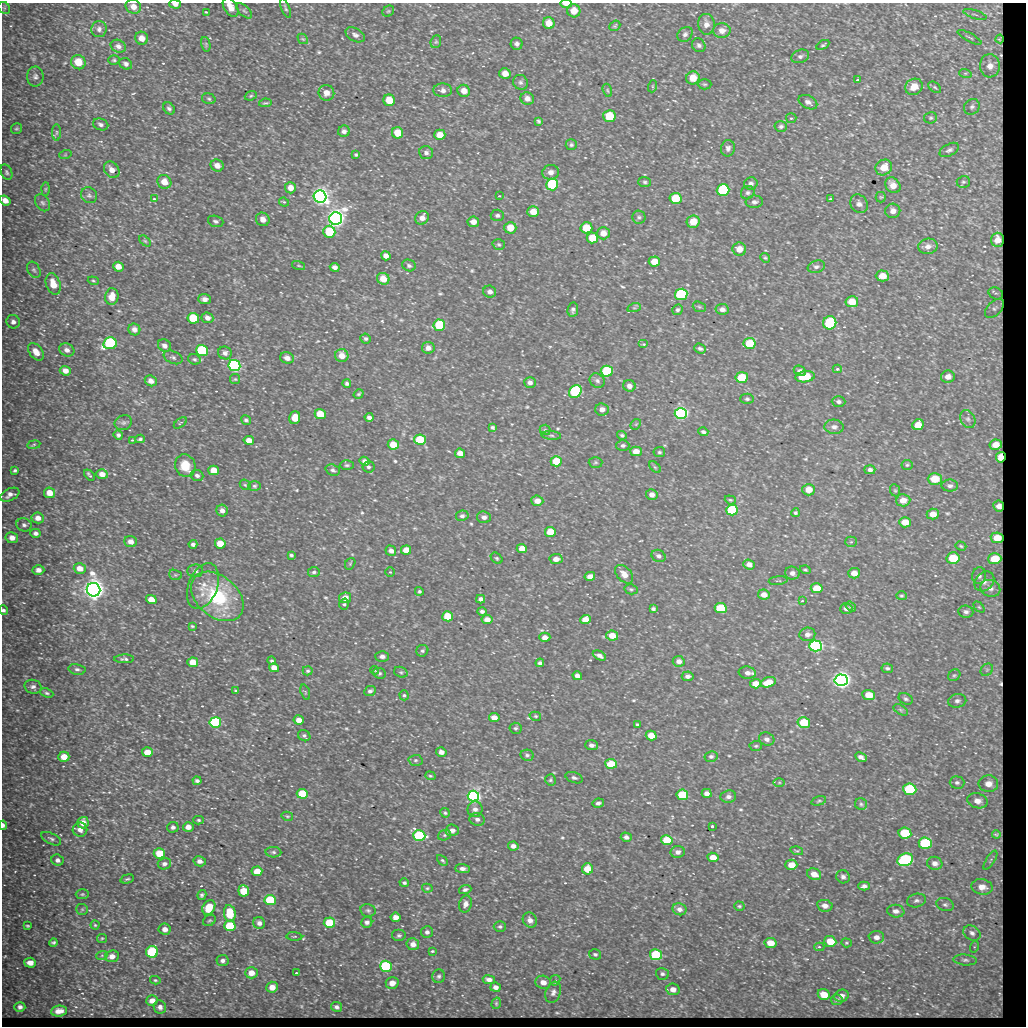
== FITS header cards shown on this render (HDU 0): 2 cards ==
NAXIS1  =                 1024
NAXIS2  =                 1024

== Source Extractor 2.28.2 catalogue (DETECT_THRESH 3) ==
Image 1024 x 1024 px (HDU 0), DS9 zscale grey, 1 PNG px = 1 image px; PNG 1028 x 1028 px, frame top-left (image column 1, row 1024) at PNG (2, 3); each listed source drawn as its Kron ellipse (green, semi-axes under 4 px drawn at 4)
Background 666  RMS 9.8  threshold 29.3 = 3 sigma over >= 5 px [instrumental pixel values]
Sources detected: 638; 1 with non-positive FLUX_AUTO (blend fragments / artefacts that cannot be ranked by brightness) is neither listed nor drawn; of the other 637, the 500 brightest by FLUX_AUTO listed and drawn (137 fainter detections omitted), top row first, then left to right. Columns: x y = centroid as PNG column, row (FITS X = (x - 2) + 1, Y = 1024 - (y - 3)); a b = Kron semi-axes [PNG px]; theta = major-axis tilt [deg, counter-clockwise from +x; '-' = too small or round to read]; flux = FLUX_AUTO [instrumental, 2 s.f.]
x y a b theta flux
175 4 6 4 -2 3.0e+03
566 4 6 3 -1 5.3e+03
133 7 8 7 - 4.6e+03
231 7 10 6 -57 5.6e+03
4 8 6 5 - 1.1e+03
285 8 11 4 -68 1.1e+03
244 11 10 5 -44 1.3e+03
388 11 6 5 - 1.1e+03
574 11 6 6 - 7.2e+03
206 12 4 2 - 8.7e+02
975 14 12 2 -17 9.1e+02
549 23 6 5 - 6.1e+03
706 24 10 8 -84 4.3e+03
615 26 6 4 40 9.8e+02
99 29 8 7 - 2.5e+03
722 31 9 7 -1 4.4e+03
685 34 8 6 42 2.2e+03
355 35 10 6 -28 2.6e+03
970 37 13 3 -27 1.1e+03
142 38 6 6 - 4.8e+03
303 39 6 4 -42 9.3e+02
1000 39 4 3 - 9.1e+02
436 42 6 5 - 1.1e+03
206 44 7 4 -76 1.1e+03
517 44 6 6 - 1.9e+03
699 45 7 6 - 1.9e+03
823 45 7 4 29 9.7e+02
118 46 8 6 -25 2.7e+03
800 56 9 6 20 2.0e+03
114 60 5 4 - 1.1e+03
78 62 7 7 - 1.2e+04
126 64 6 5 - 2.1e+03
990 66 11 10 - 5.9e+03
505 73 5 5 - 5.3e+03
965 73 6 4 -17 1.0e+03
35 77 10 8 90 2.6e+03
693 78 7 6 - 9.1e+03
857 80 3 3 - 1.5e+03
521 82 8 7 - 1.8e+03
705 84 7 5 -1 1.1e+03
653 86 6 4 71 9.1e+02
914 87 9 8 - 7.9e+03
935 87 7 4 -39 1.1e+03
443 90 9 7 -3 2.8e+03
607 90 7 4 -72 9.1e+02
464 91 6 6 - 5.2e+03
326 93 8 8 - 4.5e+03
251 96 6 4 22 9.3e+02
527 98 7 6 - 3.5e+03
209 99 7 5 -16 1.2e+03
389 100 6 5 - 1.1e+04
808 102 10 6 -27 2.9e+03
265 103 6 4 9 9.9e+02
972 107 8 7 - 2.0e+03
169 108 7 5 -49 1.7e+03
609 116 6 6 - 2.1e+04
791 118 5 5 - 1.0e+03
931 118 6 5 - 1.2e+03
538 121 4 3 - 1.1e+03
101 124 8 5 -18 1.9e+03
781 126 6 5 - 1.4e+03
16 129 5 5 - 1.1e+03
344 131 6 5 - 2.0e+03
57 132 8 4 90 1.1e+03
397 133 6 5 - 1.3e+04
440 135 6 5 - 7.1e+03
571 145 5 5 - 1.3e+03
728 148 8 7 - 2.3e+03
949 150 10 6 28 2.1e+03
426 153 7 6 - 2.0e+03
65 155 6 4 18 8.3e+02
356 155 4 3 - 9.0e+02
217 165 7 6 - 4.5e+03
884 167 8 7 - 9.1e+03
112 170 9 7 -53 4.4e+03
6 172 8 5 -65 1.5e+03
551 172 8 7 - 3.6e+03
164 182 7 6 - 7.7e+03
645 182 6 5 - 1.3e+03
963 182 6 6 - 1.4e+03
751 183 7 6 - 2.0e+03
552 184 6 6 - 4.9e+04
893 185 8 7 - 5.3e+03
290 188 5 5 - 4.6e+03
45 189 6 4 88 9.8e+02
723 190 6 6 - 7.2e+04
748 193 7 6 - 1.6e+03
89 195 8 7 - 2.1e+03
499 196 3 2 - 8.0e+02
320 197 6 6 - 6.5e+05
881 197 5 5 - 8.1e+02
675 198 6 5 - 1.9e+04
154 199 3 3 - 1.3e+03
830 199 3 2 - 1.1e+03
5 200 6 4 -39 4.3e+03
284 202 5 4 - 9.6e+02
754 202 8 6 1 2.2e+03
43 203 9 6 -55 2.2e+03
859 204 10 8 -54 3.1e+03
893 211 7 7 - 3.5e+03
533 212 6 5 - 7.6e+03
497 215 7 5 0 1.6e+03
639 217 6 6 - 1.6e+03
422 218 7 6 - 4.2e+03
263 219 7 6 - 4.4e+03
336 219 6 6 - 7.3e+05
216 221 8 5 -18 1.6e+03
473 222 6 5 - 4.8e+03
693 222 6 6 - 1.0e+04
510 228 6 6 - 8.5e+03
586 228 6 5 - 1.5e+04
329 232 6 6 - 2.5e+04
603 233 6 6 - 6.0e+03
592 238 5 5 - 1.4e+04
997 240 7 6 - 5.6e+03
145 241 7 4 -44 9.5e+02
499 244 6 5 - 1.1e+03
928 246 9 7 12 3.8e+03
739 249 7 6 - 6.0e+03
386 256 5 4 - 3.4e+03
765 258 5 4 - 8.9e+02
654 261 5 5 - 7.9e+03
409 265 7 5 -19 1.7e+03
299 266 7 3 -19 8.2e+02
118 267 5 5 - 5.4e+03
335 267 5 4 - 2.7e+03
816 267 9 6 15 1.9e+03
34 270 9 6 -60 1.6e+03
882 276 6 5 - 6.9e+03
383 279 6 6 - 8.9e+03
93 281 6 4 -20 8.7e+02
53 284 11 7 -71 1.0e+04
490 292 6 6 - 2.7e+03
996 293 7 5 -23 1.6e+03
681 294 6 5 - 8.6e+04
112 297 8 6 82 6.4e+03
205 299 6 5 - 3.1e+03
852 302 6 5 - 9.8e+03
699 307 7 5 -21 1.1e+03
634 308 7 4 17 1.1e+03
994 308 12 6 46 1.1e+03
722 309 7 5 -8 2.8e+03
573 310 7 5 82 1.9e+03
678 310 5 5 - 1.4e+03
193 318 6 5 - 2.4e+04
207 318 6 5 - 3.2e+03
13 322 7 6 - 2.5e+03
830 323 7 6 - 5.6e+04
439 325 6 5 - 3.9e+04
134 329 6 5 - 3.1e+03
366 339 5 5 - 1.3e+03
110 343 7 6 - 1.0e+05
749 343 6 5 - 1.8e+04
644 344 5 4 - 8.2e+02
164 346 7 6 - 2.7e+03
428 348 6 6 - 3.4e+03
700 348 6 4 -21 1.5e+03
67 350 8 6 -26 2.9e+03
202 351 6 5 - 6.7e+04
36 352 10 6 -52 6.6e+03
225 353 7 6 - 2.7e+03
342 356 7 6 - 7.2e+03
173 357 10 6 -24 1.8e+03
287 358 7 5 -17 4.0e+03
194 359 6 5 - 1.3e+03
234 365 6 5 - 2.4e+05
837 369 4 3 - 1.7e+03
65 371 5 4 - 4.3e+03
607 371 6 5 - 4.1e+04
800 371 6 5 - 2.0e+03
742 377 6 5 - 2.8e+04
805 377 9 5 7 1.7e+04
948 377 7 6 - 4.1e+03
235 379 5 5 - 9.7e+02
151 381 6 5 - 3.8e+03
597 381 8 6 -33 2.1e+03
530 382 6 5 - 2.5e+03
347 383 4 4 - 1.4e+03
629 386 6 6 - 3.5e+03
575 391 7 6 - 9.5e+04
359 394 5 4 - 9.5e+02
747 399 7 5 -1 1.3e+03
838 402 7 5 -2 1.7e+03
602 409 7 6 - 3.7e+03
681 413 6 5 - 2.4e+05
320 414 5 5 - 1.8e+04
369 417 4 4 - 2.3e+03
295 418 6 5 - 8.5e+03
968 419 9 7 -61 2.5e+03
246 420 5 4 - 1.5e+03
123 423 9 7 22 2.1e+03
180 423 7 3 36 8.4e+02
636 424 6 4 44 9.2e+02
918 425 6 5 - 7.2e+03
493 427 4 3 - 1.2e+03
834 427 10 7 -3 2.8e+03
545 430 5 5 - 1.1e+03
703 432 5 4 - 1.5e+03
118 435 4 4 - 1.5e+03
551 435 10 4 -5 1.3e+03
622 435 5 4 - 1.3e+03
140 439 5 3 - 1.2e+03
132 440 3 3 - 8.7e+02
249 440 5 4 - 5.3e+03
420 440 6 5 - 3.3e+04
393 444 5 5 - 1.1e+04
34 445 6 3 9 8.0e+02
623 445 6 5 - 1.7e+03
996 445 6 5 - 6.5e+03
636 451 6 5 - 6.5e+03
659 452 6 5 - 1.1e+03
460 453 5 4 - 6.3e+03
1001 457 5 5 - 4.8e+03
364 461 5 4 - 2.4e+03
556 461 5 5 - 2.0e+04
596 462 7 5 0 1.3e+03
347 465 7 4 1 1.2e+03
907 465 5 5 - 1.1e+03
185 466 11 10 - 1.4e+04
368 467 6 5 - 1.5e+03
655 467 7 4 -44 1.0e+03
15 470 4 3 - 1.2e+03
214 470 5 5 - 1.1e+04
333 470 7 5 -19 1.7e+03
870 470 5 4 - 2.0e+03
102 474 5 4 - 4.9e+03
89 475 7 3 -48 1.4e+03
197 475 6 5 - 2.0e+03
935 479 7 6 - 1.4e+04
245 485 6 4 -42 9.6e+02
254 486 6 5 - 1.1e+03
950 486 8 6 0 2.1e+03
809 490 6 6 - 7.0e+03
895 490 6 5 - 9.9e+02
50 493 6 5 - 7.0e+03
10 495 10 6 26 3.4e+03
652 495 6 5 - 3.8e+03
730 500 5 4 - 8.5e+02
903 500 7 6 - 5.9e+03
537 501 6 5 - 5.4e+03
999 506 5 5 - 2.0e+03
732 510 6 5 - 5.6e+04
222 511 6 5 - 3.3e+03
795 513 4 4 - 1.1e+03
933 514 6 5 - 5.8e+03
462 516 6 5 - 1.8e+03
484 517 7 6 - 2.7e+03
38 518 6 5 - 4.4e+03
905 522 6 5 - 8.5e+03
24 525 8 6 -15 2.1e+03
550 532 5 5 - 1.4e+04
35 533 5 4 - 2.1e+03
12 538 6 5 - 4.5e+03
997 538 6 5 - 8.0e+03
131 542 6 5 - 4.3e+03
851 542 5 5 - 9.8e+02
220 543 5 5 - 1.2e+04
193 544 4 4 - 2.1e+03
961 546 6 4 -19 9.6e+02
522 548 5 4 - 7.0e+03
406 550 5 4 - 8.3e+03
391 551 5 5 - 3.1e+03
291 555 4 3 - 1.1e+03
659 556 7 6 - 2.1e+03
497 558 6 4 -40 1.2e+03
953 558 6 6 - 2.0e+04
556 559 6 5 - 4.7e+03
995 559 7 5 3 1.6e+04
350 564 6 4 56 8.6e+02
749 565 6 5 - 3.3e+03
80 568 6 5 - 5.5e+03
38 570 6 5 - 2.8e+03
805 570 5 3 - 8.8e+02
195 571 8 6 8 2.1e+03
314 572 6 5 - 1.3e+03
390 572 4 4 - 1.1e+03
792 573 7 6 - 2.7e+03
854 573 6 5 - 5.4e+03
624 574 11 7 -46 5.2e+03
175 575 6 5 - 1.1e+03
590 576 5 4 - 4.1e+03
979 576 8 7 - 2.4e+03
778 581 9 3 5 8.8e+02
984 581 11 8 45 3.8e+03
203 586 24 14 69 1.2e+04
817 588 6 5 - 1.2e+04
990 588 10 8 -23 3.6e+03
631 589 6 5 - 1.2e+03
93 590 7 6 - 1.1e+06
419 591 4 4 - 1.0e+03
764 595 6 5 - 5.0e+03
217 596 30 20 -40 5.6e+04
901 596 5 4 - 8.2e+02
345 598 6 5 - 5.9e+03
151 599 5 4 - 7.5e+03
481 599 4 4 - 2.5e+03
802 601 3 2 - 1.1e+03
344 604 6 4 75 1.1e+03
851 607 6 4 -36 8.8e+02
979 607 6 4 -45 1.0e+03
721 608 6 5 - 3.7e+04
846 608 6 5 - 2.6e+03
653 609 4 3 - 1.3e+03
3 610 5 4 - 1.5e+03
482 611 4 4 - 1.7e+03
966 612 7 6 - 2.1e+03
448 616 5 5 - 2.0e+04
487 619 5 4 - 4.8e+03
585 619 5 4 - 8.4e+03
192 626 4 3 - 8.1e+02
807 634 8 7 - 2.8e+03
612 636 6 5 - 1.0e+04
545 637 5 4 - 4.2e+03
816 646 6 5 - 1.9e+05
422 651 6 5 - 1.4e+03
599 655 7 4 -27 2.6e+03
382 656 6 5 - 2.7e+03
124 659 10 4 1 1.6e+03
272 661 4 4 - 1.0e+03
679 661 6 5 - 3.3e+03
193 662 5 5 - 1.1e+04
540 663 4 4 - 1.7e+03
274 668 5 4 - 5.9e+03
887 668 6 5 - 1.5e+03
77 669 8 5 -10 1.8e+03
374 670 4 3 - 1.4e+03
987 670 7 5 45 1.7e+03
308 671 5 4 - 1.1e+03
401 672 7 5 -20 1.1e+03
379 673 6 5 - 1.2e+03
747 673 9 6 -8 3.6e+03
954 675 6 5 - 1.2e+03
577 676 5 4 - 2.9e+03
688 676 6 5 - 2.4e+03
841 680 6 5 - 6.2e+05
768 682 8 5 17 9.3e+03
756 684 5 4 - 7.8e+03
33 687 8 7 - 2.5e+03
236 691 3 3 - 8.0e+02
370 691 6 5 - 1.7e+03
305 692 8 4 -72 9.2e+02
47 693 7 4 -22 1.4e+03
404 695 5 4 - 1.0e+03
869 695 6 5 - 9.5e+03
906 699 7 5 -26 1.4e+03
957 701 9 7 10 2.4e+03
901 710 8 4 -32 1.1e+03
535 716 6 4 -15 9.2e+02
494 718 5 4 - 6.3e+03
299 720 5 4 - 5.4e+03
215 722 6 5 - 1.2e+05
804 722 6 5 - 2.6e+04
637 724 3 3 - 9.4e+02
515 728 6 5 - 1.2e+03
304 736 6 5 - 1.5e+03
651 736 5 5 - 9.4e+03
767 739 8 6 -19 2.8e+03
591 745 6 5 - 2.7e+03
756 746 6 5 - 1.1e+03
147 752 5 5 - 9.5e+03
441 752 5 4 - 3.4e+03
527 755 7 5 -11 1.5e+03
711 756 6 5 - 1.8e+03
64 757 5 5 - 7.2e+03
861 757 6 4 -29 2.5e+03
415 760 7 5 1 1.3e+03
611 764 6 5 - 1.7e+04
430 776 5 4 - 8.6e+02
574 778 9 5 -20 1.9e+03
550 780 5 5 - 1.1e+03
197 781 4 3 - 1.5e+03
779 782 6 4 1 9.0e+02
957 782 7 6 - 2.0e+03
988 784 10 8 2 6.1e+03
910 789 6 5 - 7.5e+04
707 793 5 4 - 3.0e+03
302 794 5 5 - 2.6e+04
682 795 6 5 - 3.6e+04
473 796 6 5 - 3.2e+05
728 797 8 6 6 2.5e+03
819 801 7 4 16 1.1e+03
977 801 10 7 -14 4.9e+03
598 803 6 4 11 1.8e+03
861 804 6 6 - 1.5e+03
475 809 8 7 - 3.0e+03
445 813 5 4 - 9.9e+02
287 816 6 4 -12 9.1e+02
477 819 8 6 -12 2.5e+03
199 820 5 4 - 1.0e+03
83 823 6 5 - 6.5e+03
3 825 4 3 - 2.3e+03
712 826 3 3 - 1.2e+03
173 827 5 5 - 2.0e+03
188 827 5 5 - 4.8e+03
80 830 7 7 - 3.3e+03
452 830 7 5 -4 3.7e+03
905 833 6 5 - 3.0e+04
996 834 4 3 - 1.0e+03
444 835 6 5 - 1.2e+03
419 836 6 5 - 1.0e+05
626 837 5 4 - 2.4e+03
51 839 11 5 -27 1.8e+03
667 840 6 5 - 1.9e+04
925 843 6 6 - 7.1e+04
513 846 5 4 - 2.8e+03
797 851 6 4 -17 9.2e+02
273 852 8 5 -3 1.4e+03
678 852 7 6 - 2.9e+03
159 853 5 5 - 1.4e+04
713 857 6 4 -8 7.5e+03
57 860 6 5 - 2.2e+03
442 860 6 4 -44 1.0e+03
905 860 8 6 19 1.1e+05
990 860 11 4 58 1.6e+03
200 861 6 5 - 2.6e+03
935 863 7 6 - 3.5e+03
164 864 7 5 15 2.3e+03
791 865 6 5 - 7.1e+03
462 869 7 4 -1 2.7e+03
587 869 5 5 - 1.4e+04
257 871 5 4 - 9.5e+03
814 874 7 5 -22 6.0e+03
843 877 7 6 - 2.2e+03
127 879 7 4 15 1.1e+03
404 883 5 4 - 1.4e+03
864 886 6 4 1 2.2e+03
982 887 11 7 -9 6.1e+03
427 888 5 4 - 9.3e+02
465 890 6 4 19 1.7e+03
244 891 6 5 - 1.8e+04
82 894 6 5 - 1.0e+03
202 895 5 4 - 1.4e+03
270 900 5 5 - 4.5e+04
916 901 9 6 12 2.2e+03
465 904 8 6 76 3.7e+03
945 905 9 6 -19 1.9e+03
739 906 5 4 - 1.1e+03
825 906 8 6 -11 3.6e+03
209 907 8 6 59 1.6e+04
82 909 6 5 - 1.1e+03
680 909 7 6 - 3.1e+03
368 910 8 6 -11 1.5e+03
896 911 8 6 -7 3.0e+03
230 913 8 6 -82 2.0e+04
395 917 5 4 - 4.3e+03
209 920 7 5 33 1.1e+03
530 920 8 7 - 3.7e+03
367 922 5 5 - 2.2e+03
259 923 6 6 - 2.8e+03
329 923 6 5 - 2.8e+04
95 925 4 4 - 8.1e+02
28 926 4 3 - 9.4e+02
230 926 5 5 - 3.6e+04
500 927 6 5 - 1.4e+03
165 929 6 5 - 4.2e+03
427 932 6 6 - 2.1e+03
972 933 9 7 -35 2.8e+03
399 935 7 6 - 1.6e+03
294 936 8 3 -4 8.9e+02
876 937 8 6 -3 3.6e+03
102 938 5 4 - 8.3e+02
830 941 6 5 - 1.1e+04
53 943 4 3 - 1.3e+03
770 943 6 5 - 8.4e+03
846 943 5 4 - 8.2e+02
413 944 6 6 - 4.5e+03
819 947 5 4 - 1.1e+03
974 947 6 4 72 8.2e+02
432 951 3 3 - 1.2e+03
152 952 6 6 - 6.0e+04
595 954 6 5 - 1.3e+03
102 955 5 3 - 8.2e+02
656 955 6 5 - 5.6e+04
112 956 7 6 - 4.5e+03
223 960 6 5 - 2.2e+03
965 960 12 5 -6 2.1e+03
30 963 6 5 - 5.1e+03
386 966 6 5 - 7.5e+04
251 973 6 6 - 7.0e+03
296 973 3 3 - 1.5e+03
662 974 6 6 - 1.7e+03
439 976 7 6 - 1.5e+03
155 980 5 4 - 9.0e+02
489 980 6 4 -10 3.1e+03
555 980 6 4 45 9.6e+02
543 982 8 6 -14 4.7e+03
392 983 6 6 - 5.1e+03
272 987 6 5 - 5.8e+03
495 987 5 4 - 2.8e+03
673 989 6 6 - 4.1e+03
553 992 11 7 69 2.8e+03
824 994 6 5 - 9.8e+03
841 996 7 6 - 3.4e+03
152 1000 6 5 - 4.5e+03
837 1000 6 5 - 1.4e+03
496 1003 6 4 71 8.6e+02
20 1007 5 5 - 2.4e+03
160 1007 7 6 - 2.6e+03
337 1007 6 5 - 2.0e+03
59 1011 8 5 6 4.8e+03
At the frame edge (FLAGS 8, measured only in part): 6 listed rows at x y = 175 4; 566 4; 231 7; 5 200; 3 610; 3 825
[137 fainter detections neither listed nor drawn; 1 non-positive-flux detection neither listed nor drawn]